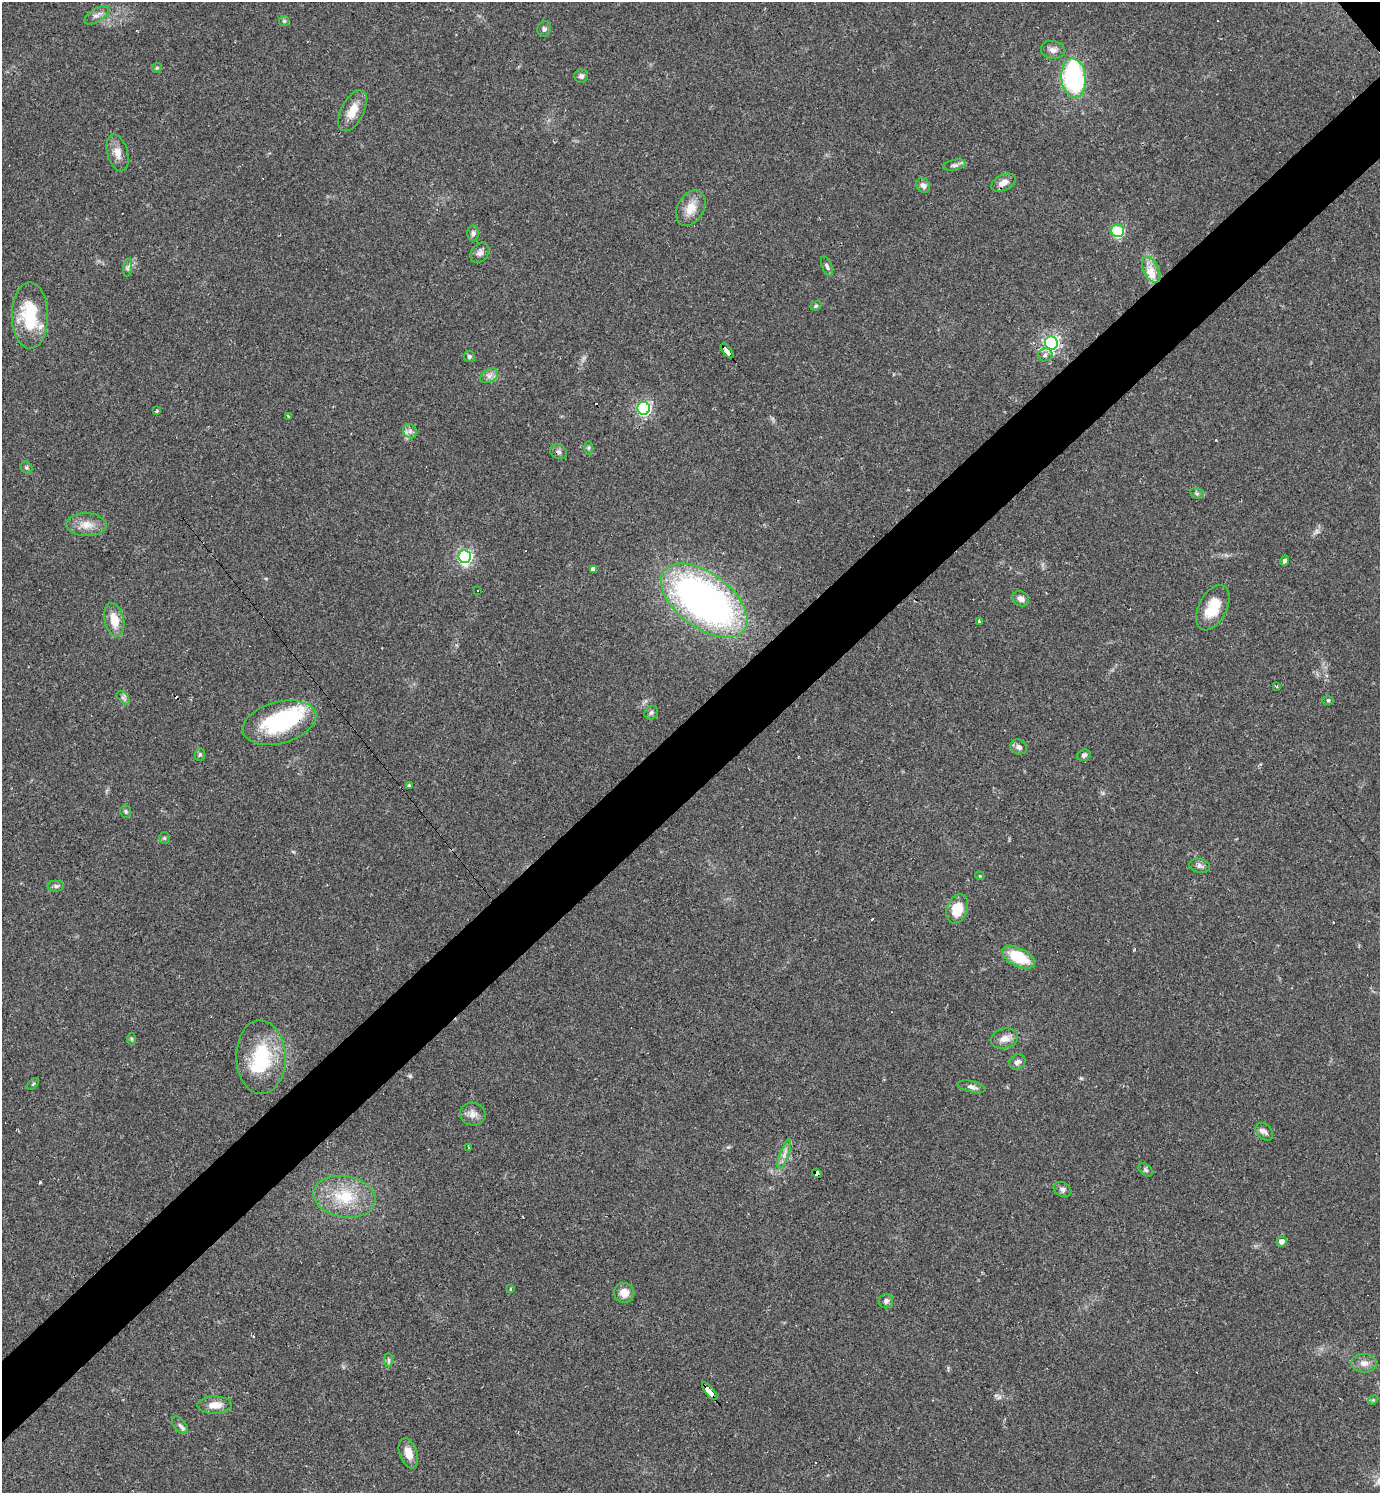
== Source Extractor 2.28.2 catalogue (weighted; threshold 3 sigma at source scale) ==
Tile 7 of 4 x 4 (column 3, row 2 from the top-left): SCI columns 3053-4430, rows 2983-4473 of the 5962 x 5964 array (HDU 1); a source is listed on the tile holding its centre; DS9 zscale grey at full resolution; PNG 1382 x 1495 px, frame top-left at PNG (2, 2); each listed source drawn as its Kron ellipse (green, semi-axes under 4 px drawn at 4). Shown black and unused: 5% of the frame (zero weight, under 2 of 3 exposures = <1% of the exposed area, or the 3 px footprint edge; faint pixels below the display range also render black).
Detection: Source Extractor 2.28.2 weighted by HDU 2 'WHT'; one run over the whole footprint, this tile lists its part. Background 0.0346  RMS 0.0062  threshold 0.0281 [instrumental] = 3 sigma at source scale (4.5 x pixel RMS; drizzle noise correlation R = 1.50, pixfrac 1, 0.05/0.05 arcsec/px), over >= 5 px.
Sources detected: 101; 1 inside a brighter object's white glare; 13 cosmic-ray / hot-pixel residue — neither listed nor drawn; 2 inside a brighter listed object's ellipse — not listed separately; the other 85 listed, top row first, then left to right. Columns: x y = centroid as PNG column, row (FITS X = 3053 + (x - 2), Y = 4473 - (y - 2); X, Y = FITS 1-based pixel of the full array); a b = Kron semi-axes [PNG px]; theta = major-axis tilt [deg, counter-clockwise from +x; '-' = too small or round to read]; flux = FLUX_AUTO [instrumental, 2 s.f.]
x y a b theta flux
97 15 14 6 32 3
284 21 5 5 - 0.91
544 29 8 7 - 1.7
1053 50 12 9 -8 3.4
157 68 5 4 - 0.78
581 76 7 6 - 1.8
1074 78 20 12 -84 93
353 111 22 11 63 9.7
118 153 19 10 -74 5.8
954 165 11 5 12 2
1003 183 13 8 25 4.5
923 186 8 6 -60 2.5
691 208 19 13 61 8.9
1117 231 6 6 - 44
473 233 8 5 90 1.6
480 253 11 8 51 2.7
827 266 10 5 -68 1.6
128 268 9 4 82 1.5
1151 270 14 8 -63 6.3
816 306 6 4 21 0.85
30 316 33 18 -90 35
1051 343 6 6 - 200
727 351 9 3 -51 95
1045 355 7 6 - 2.3
469 357 5 5 - 1.4
489 376 10 6 30 2.8
644 408 6 6 - 140
156 411 3 2 - 0.76
288 416 3 2 - 0.57
410 431 8 6 -47 2.3
589 448 6 4 90 1.1
558 452 9 7 -26 1.9
26 467 6 5 - 1.2
1197 493 7 5 -30 1.1
87 525 20 11 -2 7.7
465 557 6 6 - 140
1285 561 5 4 - 1.6
593 569 4 4 - 2.9
478 590 3 3 - 16
1021 599 9 7 -35 3
704 601 50 27 -36 300
1213 608 24 14 63 16
114 620 17 9 -77 10
979 622 4 3 - 1.4
1276 686 3 3 - 0.63
123 698 8 5 -45 1.6
1328 700 6 4 0 0.69
651 713 7 6 - 1.5
279 723 38 21 15 60
1019 747 8 7 - 2.2
200 755 6 5 - 1.1
1084 755 7 5 18 1.4
409 786 4 3 - 1.4
126 811 6 5 - 1.2
164 838 6 5 - 1
1199 866 11 7 -13 2.1
980 876 4 3 - 0.55
56 886 8 5 0 1.3
957 909 15 10 68 13
1019 957 18 9 -27 21
131 1039 6 4 -89 0.89
1004 1039 14 9 13 5.2
261 1057 37 25 -89 37
1017 1062 8 7 - 2.4
33 1084 7 4 45 0.92
971 1087 14 5 -13 2.6
473 1114 13 11 -12 4.5
1264 1132 10 7 -47 2.5
469 1147 3 2 - 0.69
784 1154 15 4 69 3.1
1145 1170 8 5 -41 1.4
817 1173 5 4 - 48
1062 1189 9 7 -27 1.9
345 1197 31 20 -9 25
1282 1241 5 5 - 3.2
511 1289 4 2 - 0.64
624 1293 10 10 - 6.3
886 1301 7 7 - 2.1
389 1360 7 4 -89 1.2
1364 1363 13 9 -2 4.3
710 1391 11 3 -51 270
1373 1400 5 4 - 0.71
215 1405 17 8 1 7.8
180 1425 10 6 -51 2.2
408 1453 16 8 -70 7.4
Overlapping masked pixels (flux is a lower limit): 3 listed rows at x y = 727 351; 817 1173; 710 1391
Isophote crosses this tile's border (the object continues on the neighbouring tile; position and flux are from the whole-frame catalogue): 1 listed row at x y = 30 316